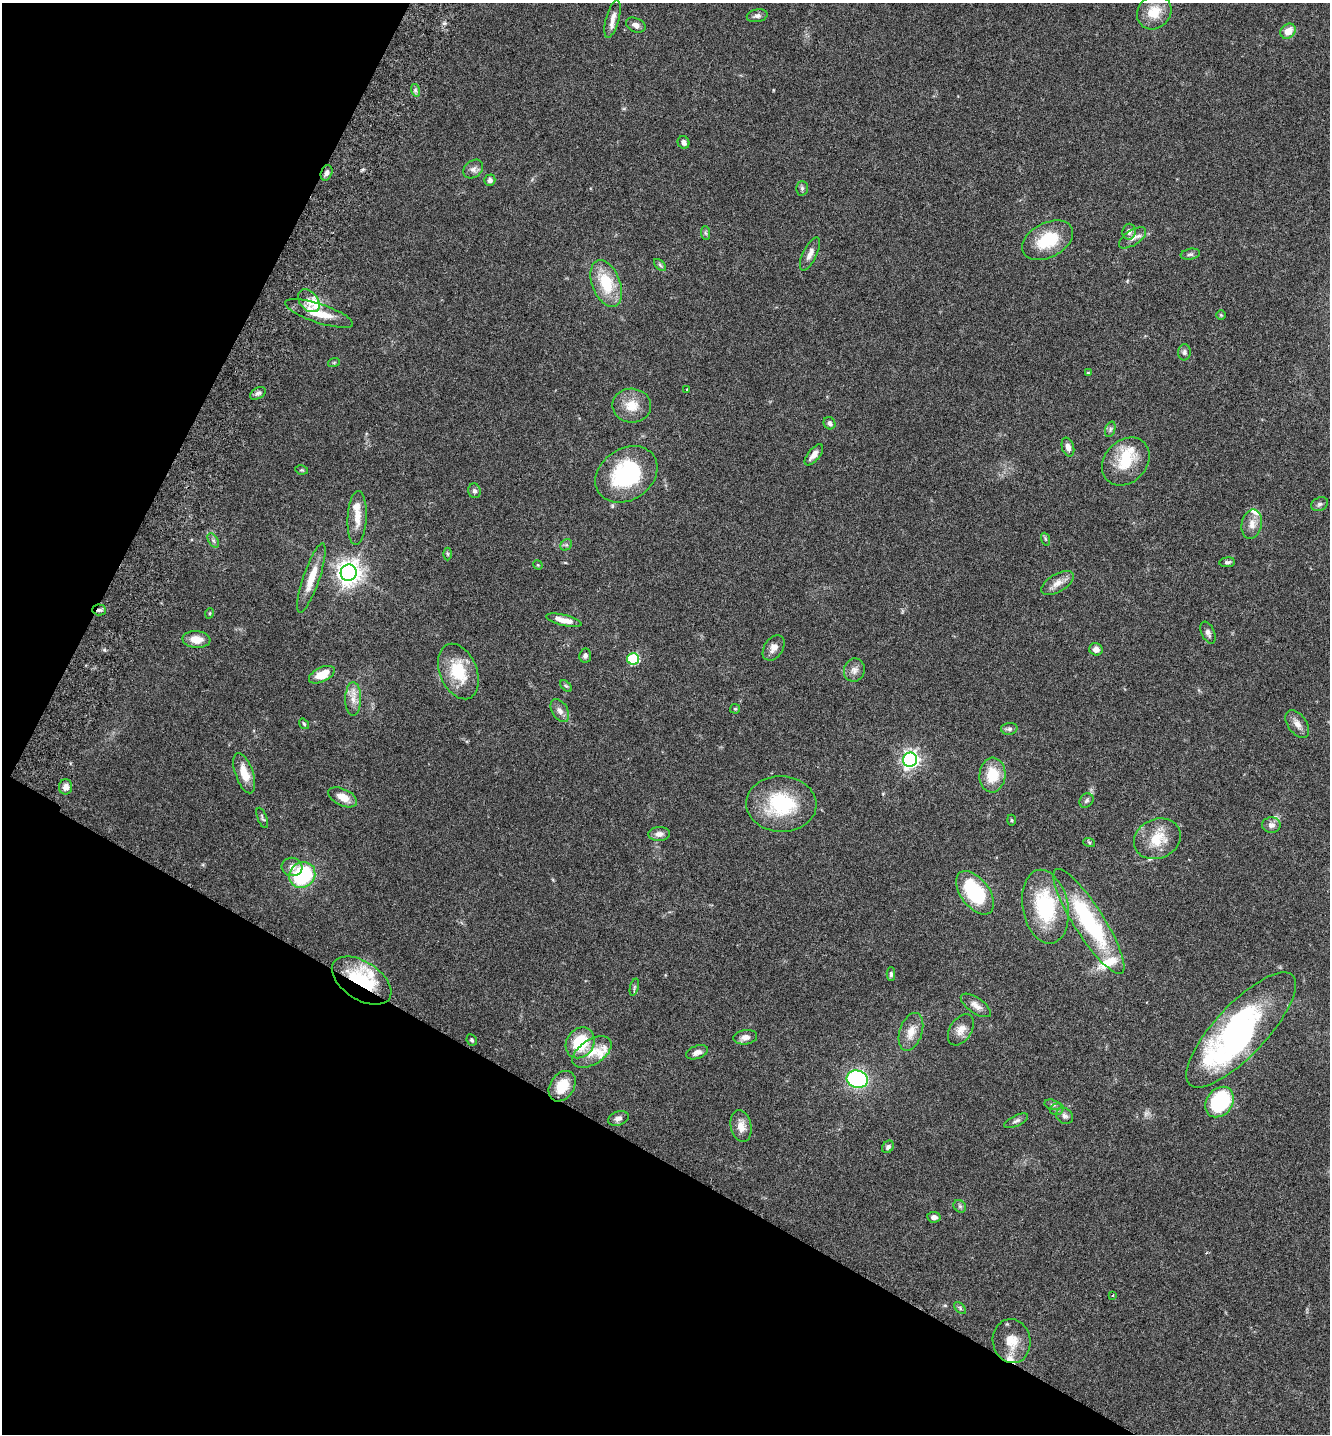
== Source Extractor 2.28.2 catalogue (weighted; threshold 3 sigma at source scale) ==
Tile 9 of 4 x 4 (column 1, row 3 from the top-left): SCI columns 201-1528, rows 1468-2899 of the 5849 x 5796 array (HDU 1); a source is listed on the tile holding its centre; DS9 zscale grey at full resolution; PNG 1332 x 1436 px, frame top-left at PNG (2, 3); each listed source drawn as its Kron ellipse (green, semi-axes under 4 px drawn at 4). Shown black and unused: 28% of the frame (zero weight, under 3 of 6 exposures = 3% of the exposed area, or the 3 px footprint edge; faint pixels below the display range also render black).
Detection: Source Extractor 2.28.2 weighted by HDU 2 'WHT'; one run over the whole footprint, this tile lists its part. Background 0.0659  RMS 0.0031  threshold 0.0126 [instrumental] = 3 sigma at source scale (4.09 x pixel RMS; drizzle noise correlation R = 1.36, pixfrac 0.8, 0.05/0.05 arcsec/px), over >= 5 px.
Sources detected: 123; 1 inside a brighter object's white glare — neither listed nor drawn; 10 inside a brighter listed object's ellipse — not listed separately; the other 112 listed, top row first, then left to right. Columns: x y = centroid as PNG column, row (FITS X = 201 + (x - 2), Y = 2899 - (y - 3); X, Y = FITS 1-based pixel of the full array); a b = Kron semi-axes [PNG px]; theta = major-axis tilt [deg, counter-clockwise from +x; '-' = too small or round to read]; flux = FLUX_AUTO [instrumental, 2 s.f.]
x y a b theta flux
1154 12 18 16 45 6
757 16 10 6 10 1.1
612 19 19 6 75 2.2
636 25 10 7 -23 1.3
1288 31 8 6 44 3.5
415 90 6 4 -72 0.62
684 142 6 5 - 1.1
473 169 11 8 39 1.4
326 173 8 5 70 1
490 180 5 5 - 0.8
802 188 7 6 - 0.63
1129 232 8 6 81 1.1
705 233 7 4 -87 0.52
1132 238 15 7 33 1.7
1048 240 27 17 27 11
810 254 18 7 64 1.9
1190 254 10 5 11 0.73
660 265 7 4 -46 0.51
606 284 24 14 -69 11
309 301 13 9 -49 2
319 313 35 9 -18 6.8
1221 315 4 4 - 0.29
1184 352 8 6 87 0.82
334 362 6 4 19 0.32
1088 373 4 4 - 0.34
687 389 4 3 - 0.27
258 393 8 5 30 0.93
632 406 19 17 -4 5.2
829 423 6 5 - 0.84
1110 429 8 5 71 0.67
1068 447 10 6 -73 1.5
814 455 13 6 50 2
1126 461 26 21 46 9.6
302 470 6 4 -10 0.39
626 474 33 25 34 27
474 491 7 6 - 0.84
1320 504 9 6 23 0.83
357 518 27 9 87 4.1
1252 524 15 10 78 2.5
1045 539 6 4 -70 0.39
213 540 8 4 -58 0.66
566 545 6 5 - 0.59
447 554 6 4 -89 0.41
1227 562 8 4 5 0.69
538 565 5 4 - 0.28
349 573 8 8 - 270
311 578 36 8 71 5.5
1057 583 18 9 31 2.5
99 610 7 5 -3 0.8
210 613 5 3 - 0.28
564 620 18 5 -14 2.8
1208 633 11 6 -66 1.2
196 640 14 8 -5 3.6
774 648 14 9 57 2
1096 649 6 6 - 1.5
585 656 7 6 - 0.85
633 659 6 6 - 20
854 670 11 10 - 1.7
458 672 29 18 -67 11
322 675 14 7 25 5.1
566 686 7 4 -44 0.47
353 699 17 8 89 2.7
735 709 5 4 - 0.39
560 711 12 8 -59 1.6
304 724 6 3 -54 0.36
1297 724 15 9 -54 2.1
1009 729 8 6 5 0.79
910 760 7 7 - 100
244 773 21 9 -71 5
992 775 17 13 86 8.3
66 787 7 6 - 1.9
343 797 15 8 -26 3.2
1086 801 8 6 46 0.71
781 804 35 28 -2 19
262 818 11 4 -69 0.57
1011 820 5 3 - 0.33
1271 825 9 8 - 1.6
659 834 11 7 2 1.6
1157 839 24 19 24 8.2
1089 842 6 4 -19 0.41
292 867 10 9 - 1.6
302 875 13 12 - 24
975 893 25 14 -52 21
1045 907 37 23 -79 23
1089 921 61 15 -57 35
891 974 6 4 90 0.66
362 981 33 19 -33 19
634 987 9 3 77 0.49
976 1005 17 7 -35 2
961 1030 17 11 57 2.7
1241 1030 75 26 47 81
911 1032 19 11 71 3.9
745 1037 12 7 7 1.7
472 1040 6 5 - 0.46
580 1043 16 13 56 11
592 1052 22 12 33 4.7
697 1052 11 6 19 1.5
857 1079 11 8 -16 43
562 1086 16 12 56 5.9
1220 1102 16 13 54 26
1053 1105 9 5 -13 0.65
1057 1109 7 5 15 0.68
1065 1116 9 7 -38 1.1
618 1118 10 7 20 1.2
1016 1121 13 5 25 0.84
741 1126 16 10 -80 3
888 1147 7 5 48 0.85
960 1206 7 5 -45 0.59
934 1217 7 5 -9 1.2
1113 1295 3 2 - 0.17
960 1308 7 4 -47 0.47
1012 1341 22 18 -79 6.2
Overlapping masked pixels (flux is a lower limit): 3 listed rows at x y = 326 173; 99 610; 362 981